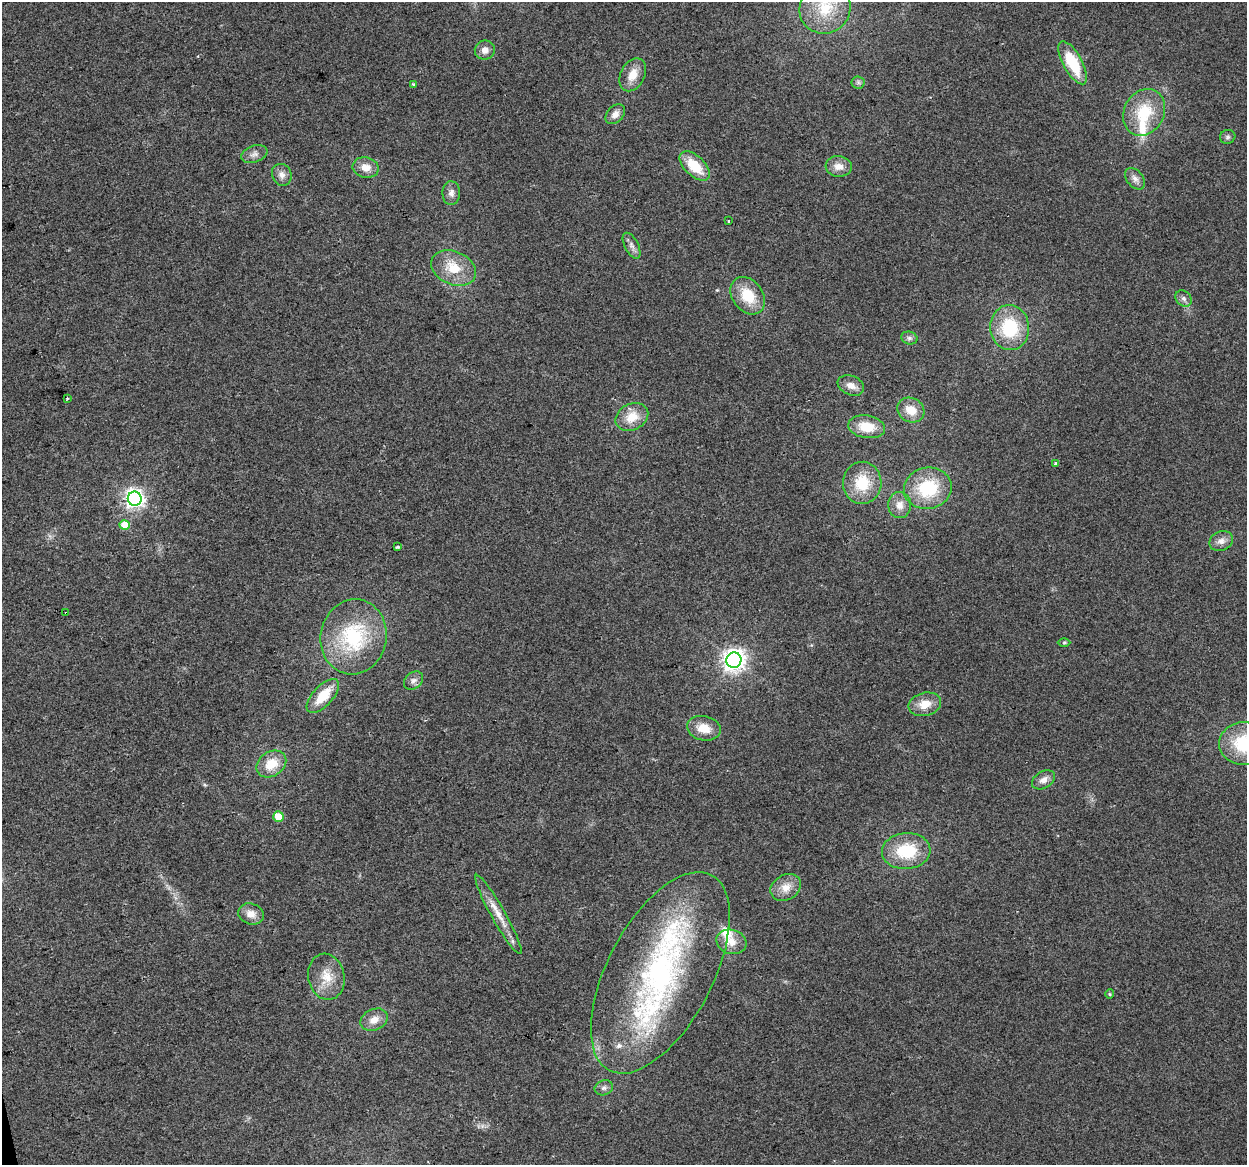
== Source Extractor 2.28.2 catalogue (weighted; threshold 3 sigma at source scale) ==
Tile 7 of 4 x 4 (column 3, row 2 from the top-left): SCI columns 2491-3735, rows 2405-3567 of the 4980 x 4762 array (HDU 1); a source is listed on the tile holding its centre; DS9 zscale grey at full resolution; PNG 1249 x 1167 px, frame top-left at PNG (2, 2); each listed source drawn as its Kron ellipse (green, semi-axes under 4 px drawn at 4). Shown black and unused: <1% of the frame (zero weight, under 2 of 3 exposures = <1% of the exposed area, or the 3 px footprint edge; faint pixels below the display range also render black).
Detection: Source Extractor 2.28.2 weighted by HDU 2 'WHT'; one run over the whole footprint, this tile lists its part. Background 0.0471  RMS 0.0068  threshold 0.0305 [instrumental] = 3 sigma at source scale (4.5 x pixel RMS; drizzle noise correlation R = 1.50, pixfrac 1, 0.0396/0.0396 arcsec/px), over >= 5 px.
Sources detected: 64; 6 inside a brighter listed object's ellipse — not listed separately; the other 58 listed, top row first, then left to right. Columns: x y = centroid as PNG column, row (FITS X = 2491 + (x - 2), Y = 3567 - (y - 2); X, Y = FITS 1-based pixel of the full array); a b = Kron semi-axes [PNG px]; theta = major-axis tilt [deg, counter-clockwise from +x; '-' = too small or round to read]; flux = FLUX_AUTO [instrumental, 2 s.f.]
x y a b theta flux
825 8 26 24 38 32
485 50 10 9 - 4.8
1073 63 24 9 -61 31
633 75 17 12 63 10
858 82 6 6 - 1.6
413 84 3 3 - 1.9
1144 112 24 20 61 29
615 114 11 8 48 4.7
1228 137 8 7 - 1.6
254 154 13 8 19 3.8
695 166 18 10 -44 19
839 166 13 10 -6 6.9
366 168 13 10 -11 7.5
282 175 11 9 -66 4.4
1135 179 12 8 -49 3.9
451 193 12 9 89 3.9
728 221 3 3 - 1
632 246 14 6 -62 3.7
454 268 23 16 -23 19
748 296 20 15 -53 21
1184 298 9 7 -46 2.7
1010 328 22 19 -85 38
909 338 8 6 -14 2.2
851 385 14 9 -22 5.4
67 398 3 3 - 0.65
911 410 14 12 -27 11
632 417 17 13 27 14
867 427 18 11 -9 16
1055 464 3 3 - 2.5
862 483 21 19 87 24
928 488 24 21 11 39
135 499 7 7 - 320
900 505 13 11 -88 6.9
125 525 5 5 - 15
1221 541 12 9 23 4.7
398 547 4 3 - 1.9
66 613 4 3 - 3.6
354 637 38 33 79 60
1064 643 6 4 1 0.98
734 660 8 7 - 510
413 681 10 8 39 3.1
323 696 21 10 47 17
925 704 17 11 13 11
704 728 17 12 -12 11
1244 744 24 21 0 38
271 764 16 12 34 15
1044 780 12 8 31 4.7
278 816 5 5 - 17
906 851 24 18 4 31
786 887 16 12 31 8.4
251 914 13 10 -17 6.6
498 914 45 7 -61 12
731 942 15 12 -17 8.5
660 973 110 52 62 190
326 977 23 18 -79 15
1110 994 4 4 - 0.81
374 1020 14 10 25 7.4
604 1088 9 7 18 2.7
Overlapping masked pixels (flux is a lower limit): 1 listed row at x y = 66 613
Isophote crosses this tile's border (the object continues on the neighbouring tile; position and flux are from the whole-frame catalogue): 1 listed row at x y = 1244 744